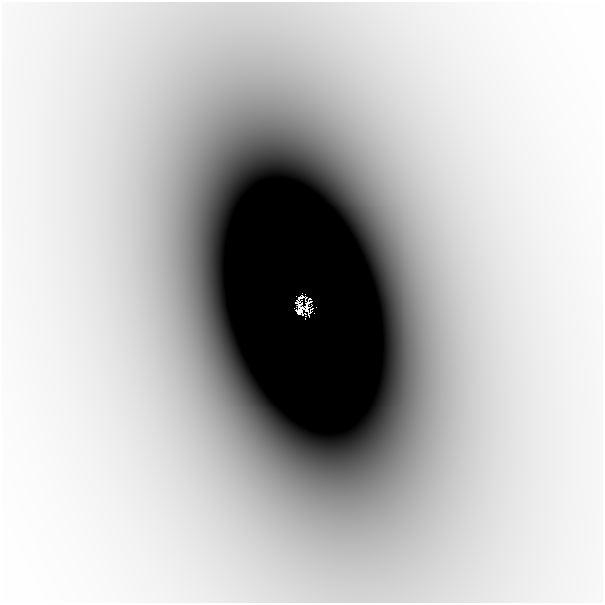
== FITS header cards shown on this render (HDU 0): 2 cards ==
NAXIS1  =                  601
NAXIS2  =                  601

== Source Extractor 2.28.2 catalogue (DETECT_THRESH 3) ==
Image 601 x 601 px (HDU 0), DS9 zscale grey, 1 PNG px = 1 image px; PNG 605 x 605 px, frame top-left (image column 1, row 601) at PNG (2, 2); no overlay
Background -8.18e-05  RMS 1.6e-05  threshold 4.73e-05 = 3 sigma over >= 5 px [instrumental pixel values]
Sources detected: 4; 4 with non-positive FLUX_AUTO (blend fragments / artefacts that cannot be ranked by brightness) are not listed; the other 0 listed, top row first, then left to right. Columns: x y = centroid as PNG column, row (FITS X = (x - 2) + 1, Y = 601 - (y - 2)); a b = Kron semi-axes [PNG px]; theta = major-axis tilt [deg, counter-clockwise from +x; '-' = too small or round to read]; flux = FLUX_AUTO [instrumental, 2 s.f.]
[4 non-positive-flux detections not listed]